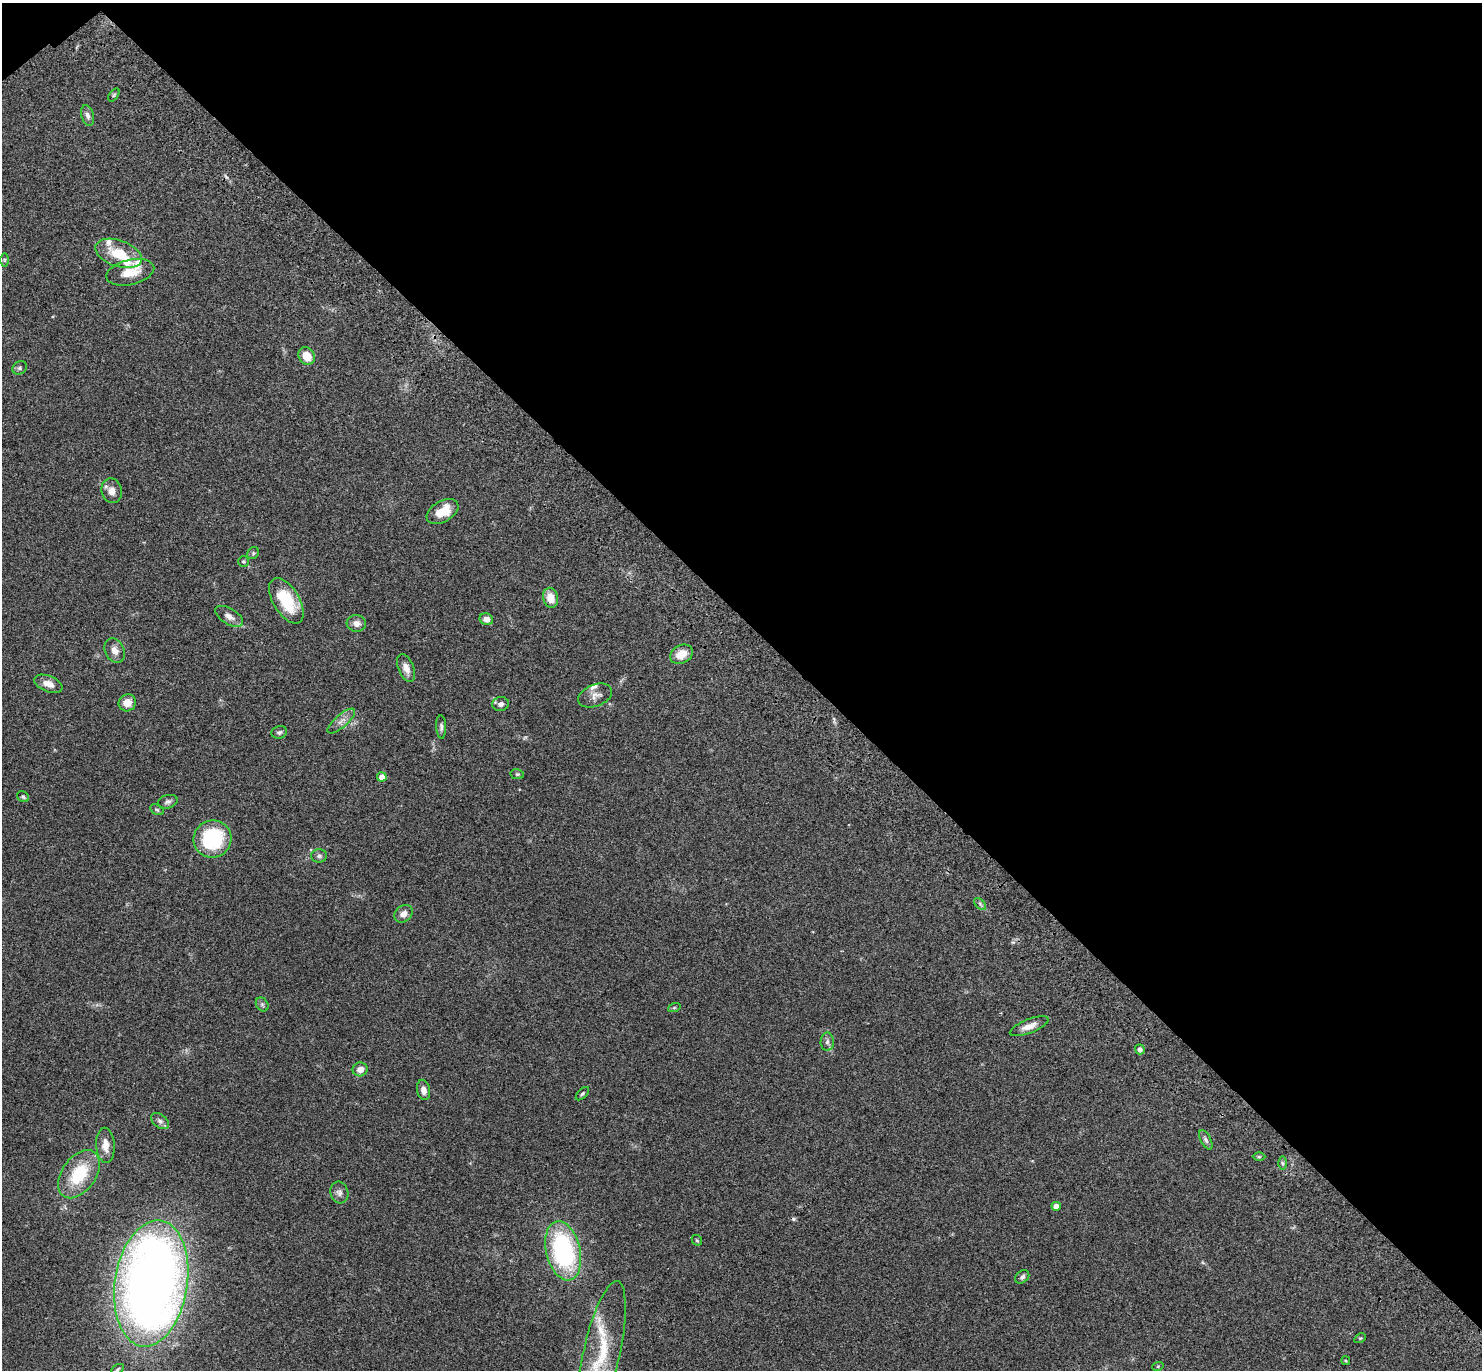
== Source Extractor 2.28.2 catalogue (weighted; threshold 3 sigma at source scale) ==
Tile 3 of 4 x 4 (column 3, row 1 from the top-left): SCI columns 3061-4540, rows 4379-5746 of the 6141 x 6133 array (HDU 1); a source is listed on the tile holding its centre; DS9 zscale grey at full resolution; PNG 1484 x 1372 px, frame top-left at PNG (2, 3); each listed source drawn as its Kron ellipse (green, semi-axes under 4 px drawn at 4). Shown black and unused: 46% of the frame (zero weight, under 3 of 4 exposures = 6% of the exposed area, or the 3 px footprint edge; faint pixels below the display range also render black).
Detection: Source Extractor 2.28.2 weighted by HDU 2 'WHT'; one run over the whole footprint, this tile lists its part. Background 0.0512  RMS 0.0054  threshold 0.0244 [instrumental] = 3 sigma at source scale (4.5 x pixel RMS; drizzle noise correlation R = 1.50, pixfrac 1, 0.05/0.05 arcsec/px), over >= 5 px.
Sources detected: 68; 1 too faint to see at this stretch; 1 inside a brighter object's white glare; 2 cosmic-ray / hot-pixel residue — neither listed nor drawn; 4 inside a brighter listed object's ellipse — not listed separately; the other 60 listed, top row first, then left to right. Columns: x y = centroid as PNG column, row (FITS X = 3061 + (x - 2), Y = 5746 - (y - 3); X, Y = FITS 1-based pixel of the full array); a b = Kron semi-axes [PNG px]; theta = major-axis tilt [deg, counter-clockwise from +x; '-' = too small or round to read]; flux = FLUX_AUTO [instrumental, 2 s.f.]
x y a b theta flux
114 95 7 4 53 0.77
88 115 10 6 -75 2
119 253 24 13 -19 15
4 260 7 4 90 0.85
130 272 24 12 13 8.5
307 356 9 7 -55 8.2
20 368 7 6 - 1.1
112 491 12 10 -77 4.2
443 511 17 10 31 10
253 553 6 5 - 0.91
243 562 5 5 - 0.74
551 598 10 7 -77 6.9
286 601 25 13 -59 24
229 616 15 8 -31 3.5
486 619 7 6 - 3.4
356 623 10 8 -6 3.1
115 651 13 9 -62 3.9
681 654 12 9 29 7
406 668 14 8 -68 3.8
48 684 15 8 -21 4.6
595 696 18 11 21 3.9
127 703 9 8 - 5.2
501 704 8 7 - 1.8
341 721 17 6 41 3.2
441 727 11 5 -87 1.4
279 732 8 6 16 1.2
517 774 7 5 -12 0.83
382 777 5 4 - 4.6
23 797 6 5 - 0.86
168 802 10 6 16 1.6
157 810 7 4 -30 0.79
212 839 19 18 - 40
319 856 8 6 1 1.3
980 904 7 4 -46 1
404 914 10 8 38 3.1
262 1004 7 5 -55 1
674 1008 6 4 19 0.67
1029 1026 20 7 21 4.6
827 1042 9 6 89 1.7
1140 1049 5 4 - 1.9
360 1069 7 7 - 3.7
423 1090 10 6 -79 3.1
582 1094 8 4 45 0.79
160 1121 10 6 -40 1.8
1206 1140 10 5 -62 1.6
105 1145 18 9 -86 5.3
1259 1157 6 4 0 0.69
1282 1163 6 4 -89 0.86
79 1174 27 17 55 23
339 1192 11 9 -74 2.2
1056 1206 4 4 - 3.2
697 1240 6 4 -43 0.72
563 1251 30 17 -76 76
1022 1277 8 5 42 1.4
151 1283 63 36 81 580
1360 1338 6 4 29 0.61
602 1353 73 18 77 27
1346 1361 4 3 - 0.47
1158 1366 6 3 19 0.48
118 1369 7 4 30 0.79
Isophote crosses this tile's border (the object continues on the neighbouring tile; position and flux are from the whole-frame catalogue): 1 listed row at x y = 602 1353